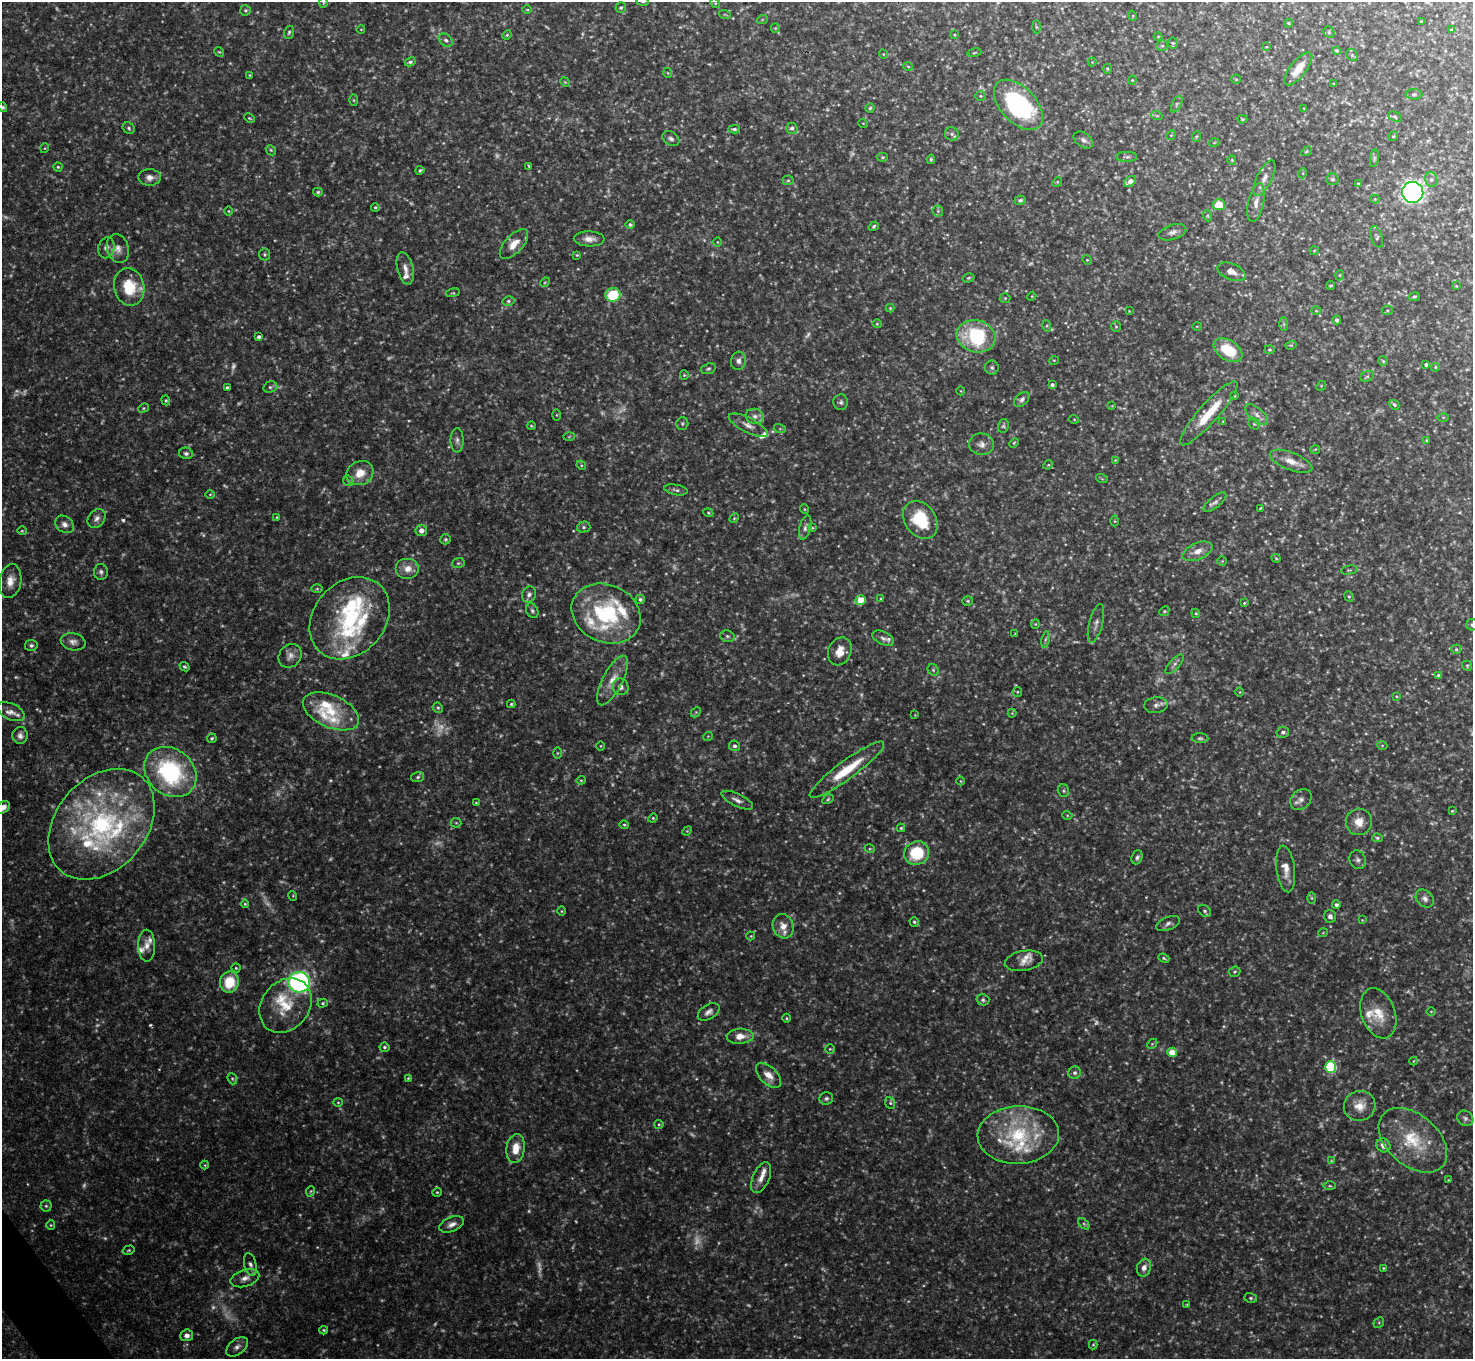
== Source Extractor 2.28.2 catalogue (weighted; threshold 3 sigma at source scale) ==
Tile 7 of 4 x 4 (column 3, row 2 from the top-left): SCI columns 2952-4422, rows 2883-4239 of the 5904 x 5905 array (HDU 1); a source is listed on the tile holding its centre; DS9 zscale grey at full resolution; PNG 1475 x 1361 px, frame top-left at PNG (2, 2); each listed source drawn as its Kron ellipse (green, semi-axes under 4 px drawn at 4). Shown black and unused: <1% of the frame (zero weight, under 3 of 4 exposures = <1% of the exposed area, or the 3 px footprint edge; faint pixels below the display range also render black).
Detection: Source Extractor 2.28.2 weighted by HDU 2 'WHT'; one run over the whole footprint, this tile lists its part. Background 0.132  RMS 0.0051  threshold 0.0231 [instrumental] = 3 sigma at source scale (4.5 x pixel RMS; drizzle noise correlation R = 1.50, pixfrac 1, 0.05/0.05 arcsec/px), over >= 5 px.
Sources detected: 504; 114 too faint to see at this stretch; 2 cosmic-ray / hot-pixel residue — neither listed nor drawn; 29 inside a brighter listed object's ellipse — not listed separately; the other 359 listed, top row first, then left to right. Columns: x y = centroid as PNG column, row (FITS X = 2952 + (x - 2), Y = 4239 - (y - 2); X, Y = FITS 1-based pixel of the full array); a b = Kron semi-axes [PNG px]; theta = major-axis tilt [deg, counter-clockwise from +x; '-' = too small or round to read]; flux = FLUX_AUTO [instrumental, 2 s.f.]
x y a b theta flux
323 2 5 3 - 0.51
642 2 6 3 -9 0.59
715 3 5 4 - 0.68
621 7 5 5 - 0.96
245 10 5 5 - 0.78
527 10 4 3 - 0.44
725 15 6 3 -20 0.62
1133 16 5 3 - 0.45
762 20 6 3 20 0.51
1421 21 3 2 - 0.35
1289 23 4 3 - 0.53
1036 27 7 4 -89 0.78
775 28 4 4 - 0.55
361 29 4 3 - 0.32
1451 30 4 3 - 0.55
289 32 6 5 - 0.93
1329 32 6 5 - 0.82
507 35 5 4 - 0.65
954 35 4 2 - 0.43
1158 36 4 3 - 0.37
446 40 7 6 - 1.6
1173 43 5 5 - 0.8
1162 46 6 5 - 0.93
1266 47 4 3 - 0.38
1337 51 4 4 - 0.84
219 52 5 4 - 0.6
974 52 7 3 10 0.56
883 54 4 3 - 0.4
1352 55 6 5 - 0.77
410 62 5 4 - 1.1
1092 62 4 4 - 0.46
908 66 4 3 - 0.45
1107 69 5 3 - 0.54
1298 69 20 8 52 8.6
668 73 5 3 - 0.42
250 75 4 3 - 0.53
1236 79 5 4 - 0.52
1132 80 4 4 - 0.51
565 82 5 4 - 0.58
1334 84 3 2 - 0.39
1414 94 8 5 0 1
981 96 5 4 - 0.68
354 100 5 3 - 0.54
1177 104 9 4 63 1.2
1018 105 30 17 -46 79
3 107 5 4 - 0.9
870 108 4 4 - 0.69
1304 108 3 2 - 0.32
1157 116 6 3 -18 0.64
1395 117 7 4 -24 0.91
249 118 6 3 -27 0.62
1242 119 5 4 - 0.6
863 123 5 3 - 0.38
129 128 6 5 - 0.98
792 128 6 5 - 1.5
734 129 6 3 3 1.1
952 134 7 6 - 1.4
1171 135 5 4 - 0.52
1197 136 5 3 - 0.54
1393 136 5 4 - 0.62
671 139 9 6 -34 1.9
1083 140 11 7 -35 2
1214 143 5 3 - 0.44
45 148 5 3 - 0.44
271 150 5 4 - 0.74
1307 151 6 3 33 0.53
882 157 5 4 - 0.71
1127 157 10 5 0 1.3
1374 158 9 4 82 1.1
931 159 5 3 - 0.81
1232 160 5 4 - 0.56
529 166 3 2 - 0.55
58 167 4 4 - 0.7
420 170 4 3 - 0.92
1303 173 5 3 - 0.47
150 177 11 8 -1 3.1
1264 178 19 7 64 3.9
1332 179 6 6 - 1.2
1431 179 7 6 - 1.5
788 180 5 5 - 0.76
1130 181 6 4 34 4
1057 182 5 4 - 0.55
1358 183 4 2 - 0.4
318 192 5 4 - 0.78
1413 192 10 10 - 250
1375 199 4 4 - 0.54
1020 200 6 4 16 1.2
1256 202 20 8 78 4.3
1219 205 6 5 - 10
375 207 4 3 - 0.63
229 211 5 3 - 0.46
938 211 5 5 - 0.83
1208 216 6 3 -71 0.62
630 224 5 4 - 1
874 226 5 4 - 0.82
1172 232 14 7 16 2.6
1377 237 11 5 -72 1.3
589 239 15 7 -2 4.1
717 242 5 3 - 0.44
514 244 18 9 47 7
106 248 10 8 76 2.5
118 248 15 11 -73 4
1314 251 4 3 - 0.39
265 254 6 5 - 0.88
577 255 3 3 - 0.45
1087 260 5 4 - 0.58
405 268 16 8 -77 3.5
1231 272 15 8 -22 3.9
1340 275 5 3 - 0.43
968 278 6 4 16 0.83
545 282 5 4 - 0.59
1331 285 4 3 - 0.55
1456 286 3 3 - 0.38
129 287 19 15 -79 17
453 293 7 3 12 0.55
613 295 7 6 - 21
1032 296 4 3 - 0.44
1414 297 6 4 12 0.82
1005 298 5 5 - 0.62
508 301 6 5 - 1
890 308 4 4 - 0.55
1387 310 5 5 - 0.7
1129 311 3 3 - 0.34
1316 311 5 3 - 0.51
1337 320 4 4 - 1.7
877 324 5 4 - 0.57
1284 324 7 4 -89 0.98
1047 326 6 3 -73 0.65
1197 326 4 3 - 0.41
1116 327 5 5 - 0.73
976 336 19 16 -15 44
259 337 4 3 - 1.2
1291 345 6 3 17 0.57
1228 350 16 10 -33 18
1270 350 5 4 - 0.65
1054 360 5 3 - 0.45
738 361 9 7 81 2.2
1383 361 5 4 - 0.74
1426 365 3 3 - 1.1
1435 367 4 4 - 0.53
992 368 7 7 - 1.3
708 369 7 5 19 1
684 375 4 4 - 0.57
1367 376 7 5 28 1
1052 385 4 3 - 1.3
1321 386 5 4 - 0.57
270 387 7 5 15 1
227 388 4 3 - 0.95
961 391 4 3 - 0.34
1235 396 3 3 - 0.48
1022 399 9 6 45 1.7
166 400 5 4 - 0.63
841 402 8 7 - 1.6
1394 405 5 4 - 1
1112 406 4 4 - 0.42
143 408 5 4 - 0.65
1209 413 42 9 48 19
556 415 6 4 90 0.57
1257 415 14 6 -41 3.2
755 416 9 7 -17 2.2
1443 417 6 4 -1 0.58
1074 419 5 3 - 0.38
1223 422 4 4 - 0.48
682 423 6 6 - 1
1254 424 6 5 - 0.89
748 425 21 7 -27 4
531 426 4 3 - 0.51
1003 426 7 5 78 1
780 429 6 4 -17 0.73
569 437 6 4 2 0.59
457 440 12 6 90 2.1
1427 440 3 3 - 0.5
1014 443 5 4 - 0.57
981 444 12 11 - 3.4
1315 449 5 3 - 0.45
186 453 7 5 -15 1.5
1115 460 3 3 - 0.43
1291 461 22 8 -21 6.1
581 465 5 4 - 0.58
1048 465 5 4 - 0.64
360 473 14 11 28 8
1102 479 6 4 -19 0.51
348 481 6 4 -46 0.75
676 490 12 5 -10 1.3
210 494 5 3 - 0.48
1215 502 14 5 38 2
1260 508 3 2 - 0.42
804 509 5 3 - 0.45
708 513 5 4 - 0.56
277 517 3 3 - 0.56
97 518 10 8 51 2.5
734 518 5 4 - 0.64
920 520 20 15 -55 22
1115 521 5 3 - 0.47
65 524 10 8 -38 2.8
584 527 7 5 15 1
805 528 12 5 76 1.9
812 528 4 2 - 0.42
421 530 6 5 - 3
22 531 5 4 - 0.58
445 539 5 5 - 0.84
1198 551 16 8 22 5.5
1276 558 4 3 - 0.57
1222 561 4 4 - 0.6
458 563 6 5 - 0.85
408 569 12 10 0 5.5
1349 570 8 3 11 0.55
101 572 8 7 - 1.5
10 581 17 11 79 6
317 589 6 4 1 0.7
529 594 8 6 64 2
1349 596 5 4 - 0.71
640 599 5 4 - 1
881 599 3 3 - 0.66
861 600 5 5 - 14
968 601 5 4 - 0.71
1244 603 3 2 - 0.46
532 611 8 5 -63 1.3
1164 611 5 4 - 0.78
606 613 36 28 -24 48
1196 613 5 4 - 0.68
350 618 45 35 48 50
1096 623 20 6 75 3
1035 624 5 4 - 0.52
1472 625 6 5 - 1.1
1015 633 4 2 - 0.32
727 636 7 5 -15 1.3
883 638 11 6 -25 1.9
1045 639 8 4 81 1.2
73 642 12 8 -12 2.9
31 645 6 5 - 1.2
1456 649 5 4 - 0.71
840 651 14 11 66 6.6
290 656 12 10 49 3.4
1174 664 12 5 48 1.7
1467 666 5 4 - 0.68
184 667 5 4 - 0.86
933 670 6 5 - 0.91
1438 675 4 3 - 0.67
612 680 27 10 62 8.7
620 687 8 8 - 2.8
1017 692 5 4 - 0.59
1240 692 5 3 - 0.43
1396 696 4 3 - 0.4
511 704 4 3 - 0.73
1156 705 12 8 8 2.5
438 708 5 5 - 0.88
331 711 30 16 -24 17
11 712 14 8 -26 3.8
696 712 5 4 - 0.6
1012 713 4 4 - 0.52
915 715 2 2 - 0.28
1283 732 6 5 - 1.5
20 736 8 7 - 2.3
708 736 5 3 - 0.38
212 738 5 4 - 0.75
1200 738 8 5 0 1.2
1382 745 5 3 - 0.45
600 746 4 3 - 0.42
735 746 5 5 - 1.2
557 753 6 4 89 0.7
847 770 45 9 36 19
170 772 28 23 -40 64
418 777 6 5 - 1
581 780 4 4 - 0.57
961 781 4 3 - 0.39
1063 791 6 5 - 0.96
828 799 6 4 31 0.75
1301 799 11 9 44 2.9
737 800 17 6 -25 2.9
476 803 3 3 - 0.48
3 807 8 5 31 3.2
1452 811 3 3 - 0.52
1067 815 5 3 - 0.46
653 818 4 4 - 0.58
1359 822 13 13 - 6.3
456 823 5 5 - 0.71
101 824 62 45 49 110
624 825 5 3 - 0.67
901 828 4 4 - 0.65
687 831 5 4 - 0.56
1377 838 5 4 - 0.93
870 849 5 3 - 0.54
917 853 13 11 27 25
1137 857 7 5 67 1.4
1358 860 9 8 - 1.9
1286 869 23 9 -83 6.2
293 896 5 3 - 0.44
1312 898 6 4 -89 0.76
1425 899 10 8 -45 2.6
245 904 4 4 - 0.59
1336 905 4 3 - 1.4
562 911 4 3 - 0.45
1205 911 7 5 -35 1.1
1330 916 6 6 - 1.8
1362 920 3 2 - 0.33
914 922 5 4 - 0.79
1168 924 12 6 22 2
783 926 12 10 -69 5.8
1323 933 5 3 - 0.39
751 936 4 4 - 0.48
147 946 16 8 -89 4.1
1164 958 6 3 -22 0.76
1024 961 19 10 10 4.7
236 968 4 4 - 0.62
1235 972 6 5 - 0.86
229 982 11 9 77 17
299 982 11 10 - 150
983 1000 6 5 - 1.2
323 1003 5 4 - 0.77
285 1005 29 23 51 18
1431 1011 5 3 - 0.46
709 1012 12 7 32 2.5
1378 1013 26 17 -70 12
786 1018 4 3 - 0.49
740 1036 13 7 3 6.2
1152 1044 6 4 45 0.67
384 1047 5 5 - 0.99
830 1049 4 4 - 0.61
1172 1052 5 5 - 11
1413 1061 4 3 - 0.36
1331 1067 5 5 - 54
1075 1073 6 6 - 1.6
768 1075 15 8 -45 5.7
408 1078 4 3 - 0.56
232 1079 6 4 -68 0.78
826 1098 7 6 - 1.3
338 1102 5 4 - 0.6
890 1103 6 5 - 0.91
1360 1106 16 15 - 7.7
1465 1118 8 7 - 1.7
659 1124 4 4 - 0.61
1018 1135 41 29 3 43
1413 1140 39 25 -41 28
1383 1145 7 6 - 3.9
516 1148 14 9 82 8.4
1331 1161 4 4 - 0.5
205 1165 4 4 - 0.5
761 1178 16 8 66 4.6
1448 1180 4 3 - 0.39
1330 1186 6 3 -1 0.65
311 1191 5 3 - 0.54
437 1192 5 4 - 0.6
46 1206 5 5 - 0.97
452 1224 13 7 22 3.3
1084 1224 6 4 -45 0.87
51 1225 5 4 - 0.58
129 1250 6 4 16 0.76
250 1265 12 6 -76 1.9
1144 1268 9 7 74 3.1
1383 1268 3 3 - 0.45
245 1278 15 8 17 4
1251 1298 6 5 - 0.95
1187 1304 4 2 - 0.41
1379 1322 6 4 47 0.82
324 1330 4 3 - 0.62
187 1335 6 6 - 2.4
1093 1345 5 4 - 0.62
237 1347 12 7 39 2.7
Overlapping masked pixels (flux is a lower limit): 1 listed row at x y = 1360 1106
Isophote crosses this tile's border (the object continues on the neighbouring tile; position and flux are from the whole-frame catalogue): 6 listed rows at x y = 323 2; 642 2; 3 107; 1472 625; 3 807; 1465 1118